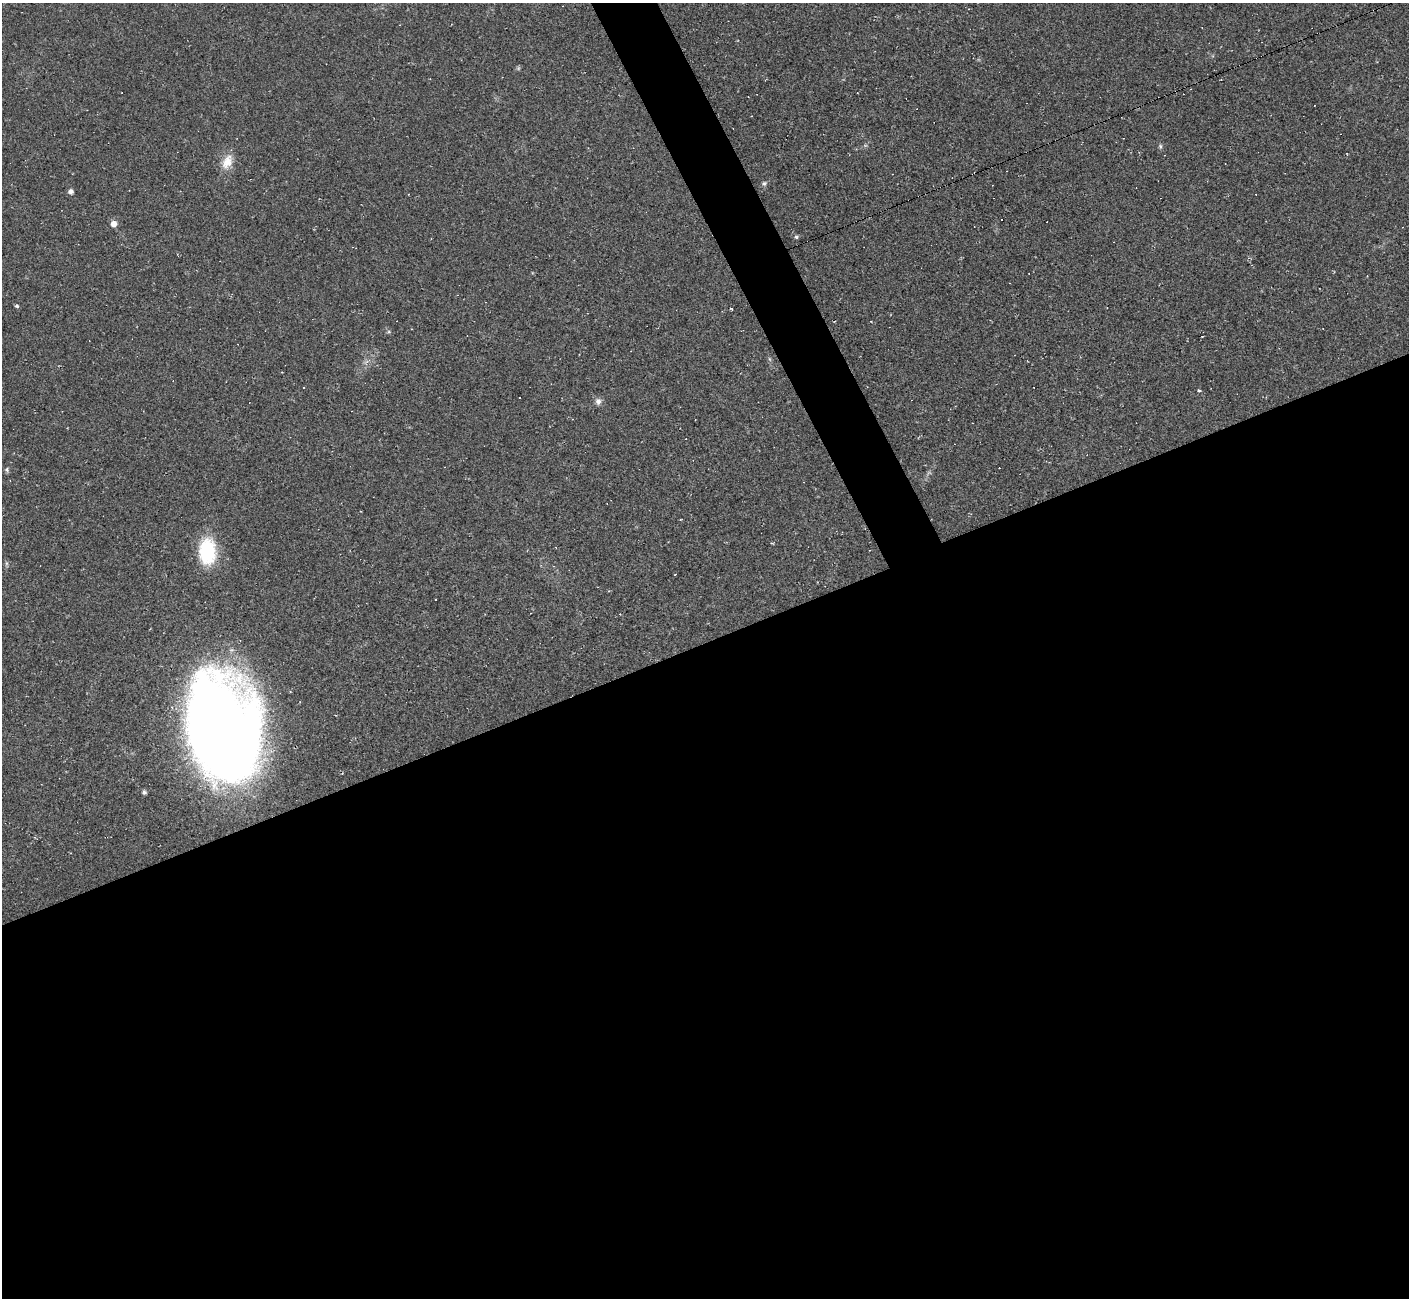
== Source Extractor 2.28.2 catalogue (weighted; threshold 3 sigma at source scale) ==
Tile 15 of 4 x 4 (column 3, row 4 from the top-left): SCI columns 2818-4224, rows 283-1578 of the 5632 x 5620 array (HDU 1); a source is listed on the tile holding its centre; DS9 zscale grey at full resolution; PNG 1411 x 1300 px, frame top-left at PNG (2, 3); no overlay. Shown black and unused: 53% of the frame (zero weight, under 2 of 3 exposures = <1% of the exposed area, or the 3 px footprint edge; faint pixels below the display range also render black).
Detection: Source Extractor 2.28.2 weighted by HDU 2 'WHT'; one run over the whole footprint, this tile lists its part. Background 0.037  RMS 0.0064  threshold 0.0287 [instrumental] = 3 sigma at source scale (4.5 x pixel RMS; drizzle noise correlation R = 1.50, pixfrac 1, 0.05/0.05 arcsec/px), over >= 5 px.
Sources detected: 34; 17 cosmic-ray / hot-pixel residue — not listed; the other 17 listed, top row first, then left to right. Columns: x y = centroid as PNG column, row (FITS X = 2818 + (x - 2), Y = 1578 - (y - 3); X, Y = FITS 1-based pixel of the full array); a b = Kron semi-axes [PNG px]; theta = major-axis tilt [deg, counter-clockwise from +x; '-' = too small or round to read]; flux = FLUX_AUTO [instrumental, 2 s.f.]
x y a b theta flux
751 116 3 2 - 0.37
1160 146 6 4 85 1
227 162 20 13 59 8.9
764 183 6 5 - 1.3
71 191 5 5 - 2.4
114 224 5 5 - 4.6
796 237 5 4 - 1.3
1367 276 3 2 - 0.4
17 306 5 4 - 1.2
304 387 3 2 - 0.65
1199 390 4 3 - 0.84
598 401 8 8 - 2.7
7 470 6 4 -80 1.1
207 551 29 18 -89 36
6 563 6 4 -72 1.1
223 728 89 56 -76 890
144 792 4 4 - 1.4